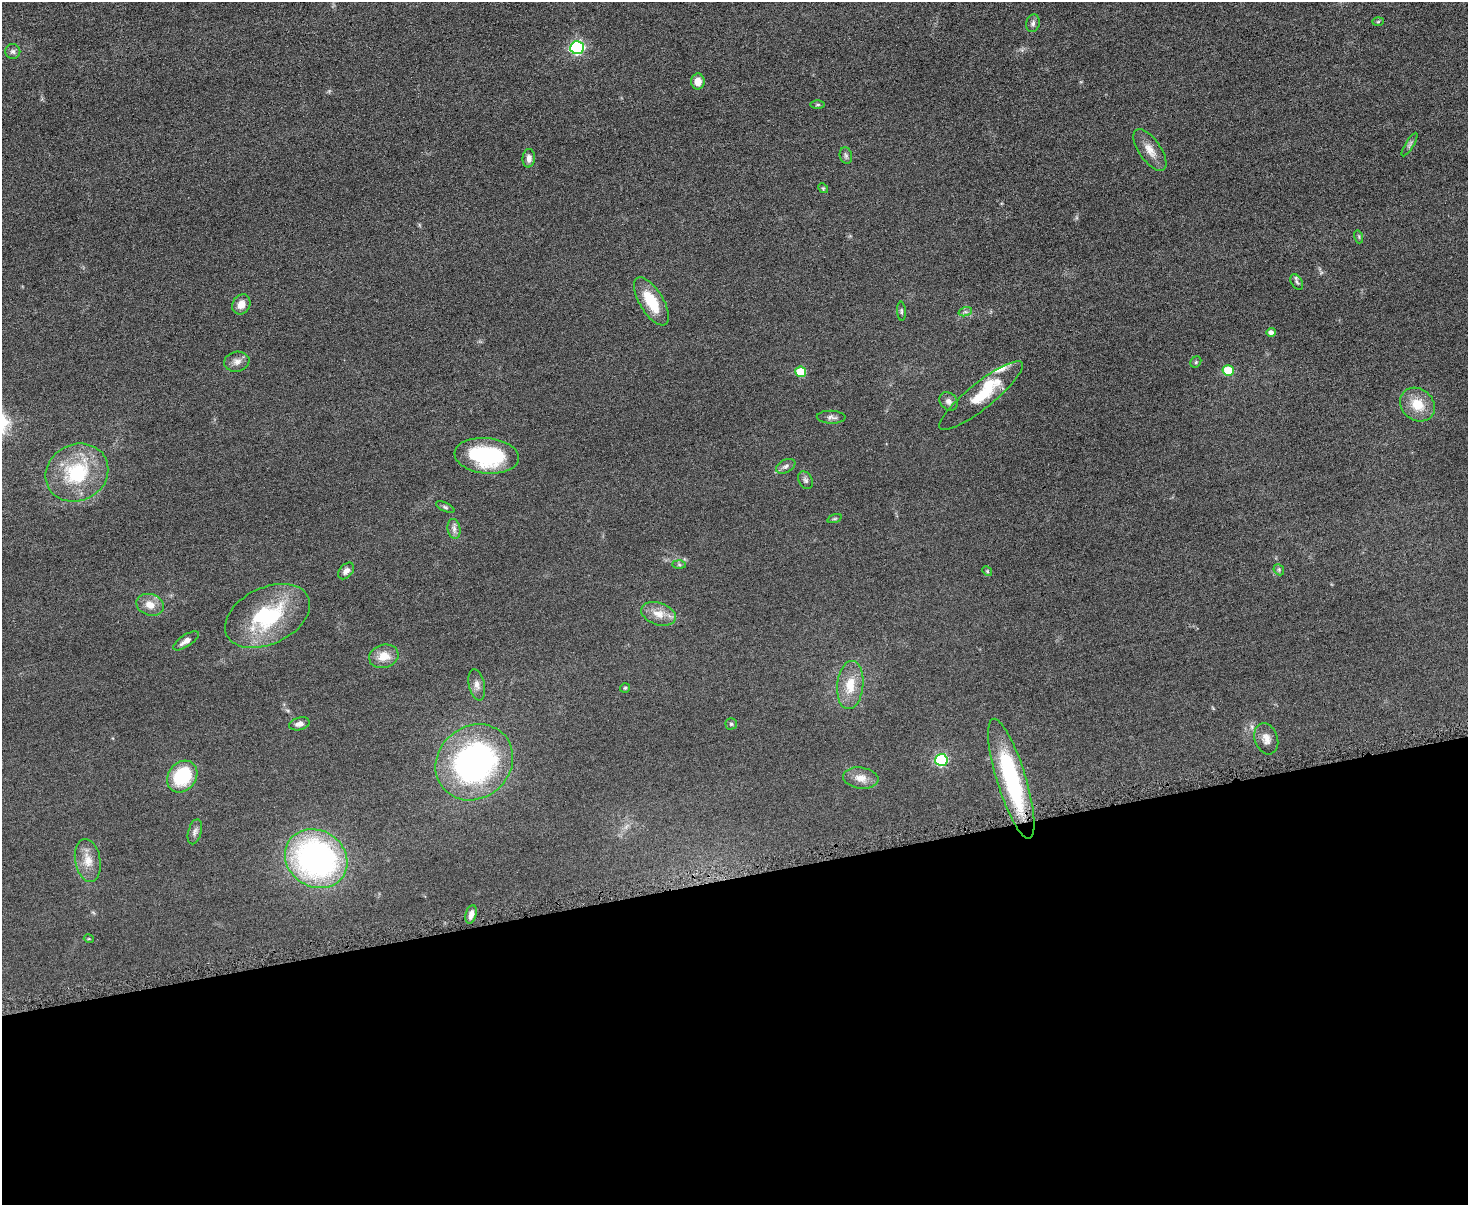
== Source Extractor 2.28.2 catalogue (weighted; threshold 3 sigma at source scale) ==
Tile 11 of 3 x 4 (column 2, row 4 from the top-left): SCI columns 1611-3076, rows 4-1206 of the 4798 x 4820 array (HDU 1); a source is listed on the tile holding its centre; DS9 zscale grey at full resolution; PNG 1470 x 1207 px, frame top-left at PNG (2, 2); each listed source drawn as its Kron ellipse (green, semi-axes under 4 px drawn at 4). Shown black and unused: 27% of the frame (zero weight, under 4 of 8 exposures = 1% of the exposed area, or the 3 px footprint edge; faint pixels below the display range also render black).
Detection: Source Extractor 2.28.2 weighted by HDU 2 'WHT'; one run over the whole footprint, this tile lists its part. Background 0.0578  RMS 0.0079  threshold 0.0323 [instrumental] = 3 sigma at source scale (4.09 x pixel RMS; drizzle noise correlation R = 1.36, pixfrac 0.8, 0.05/0.05 arcsec/px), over >= 5 px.
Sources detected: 60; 1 inside a brighter object's white glare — neither listed nor drawn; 1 inside a brighter listed object's ellipse — not listed separately; the other 58 listed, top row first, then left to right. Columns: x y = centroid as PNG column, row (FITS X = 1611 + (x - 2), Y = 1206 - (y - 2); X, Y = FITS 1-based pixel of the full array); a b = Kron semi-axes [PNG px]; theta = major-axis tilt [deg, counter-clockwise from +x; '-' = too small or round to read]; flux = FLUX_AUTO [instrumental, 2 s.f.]
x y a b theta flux
1378 22 6 4 2 0.83
1033 23 9 6 73 2.3
577 48 7 6 - 100
13 51 7 7 - 2.1
698 81 8 6 89 7
818 104 7 4 1 1
1410 144 13 3 59 1.8
1150 150 24 11 -55 8.5
846 156 8 6 -74 1.8
529 158 9 6 85 3.6
823 188 5 4 - 0.79
1359 237 6 4 -73 1.1
1297 282 8 5 -60 1.6
651 301 27 11 -59 23
241 304 10 8 61 6.7
901 311 9 4 -86 1.2
965 312 7 4 17 1.4
1271 332 5 4 - 2.9
237 362 12 10 11 4.5
1196 362 6 5 - 0.93
1228 370 5 5 - 30
801 372 5 5 - 25
981 396 52 13 39 25
949 401 10 8 -45 3.2
1417 405 18 15 -39 16
831 417 14 6 -1 2.9
487 456 32 18 -5 65
786 466 10 6 28 2.5
77 473 32 28 27 47
805 480 9 6 -58 2.1
445 507 10 4 -26 1.5
834 519 8 3 19 0.85
454 529 10 6 -81 2.9
679 565 7 4 -2 1.2
1279 570 6 4 -48 1.1
346 571 9 6 50 3.4
987 571 5 4 - 0.81
150 605 14 10 -16 8.1
658 614 18 11 -19 8.9
267 616 45 28 25 61
186 641 15 6 33 4.5
384 656 15 11 14 9.5
477 685 16 8 -78 4.2
850 685 24 13 85 15
625 688 5 5 - 0.95
299 724 10 6 14 3.2
731 724 5 5 - 1.2
1266 739 16 11 -71 5.7
941 760 6 6 - 85
474 762 41 36 41 210
182 777 17 14 51 37
861 778 18 10 -7 7.1
1011 779 62 14 -73 84
195 832 13 6 74 2.7
316 859 32 28 -33 210
88 860 22 12 -80 10
471 914 9 5 75 3.7
89 939 5 3 - 0.7
Overlapping masked pixels (flux is a lower limit): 1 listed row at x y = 1011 779